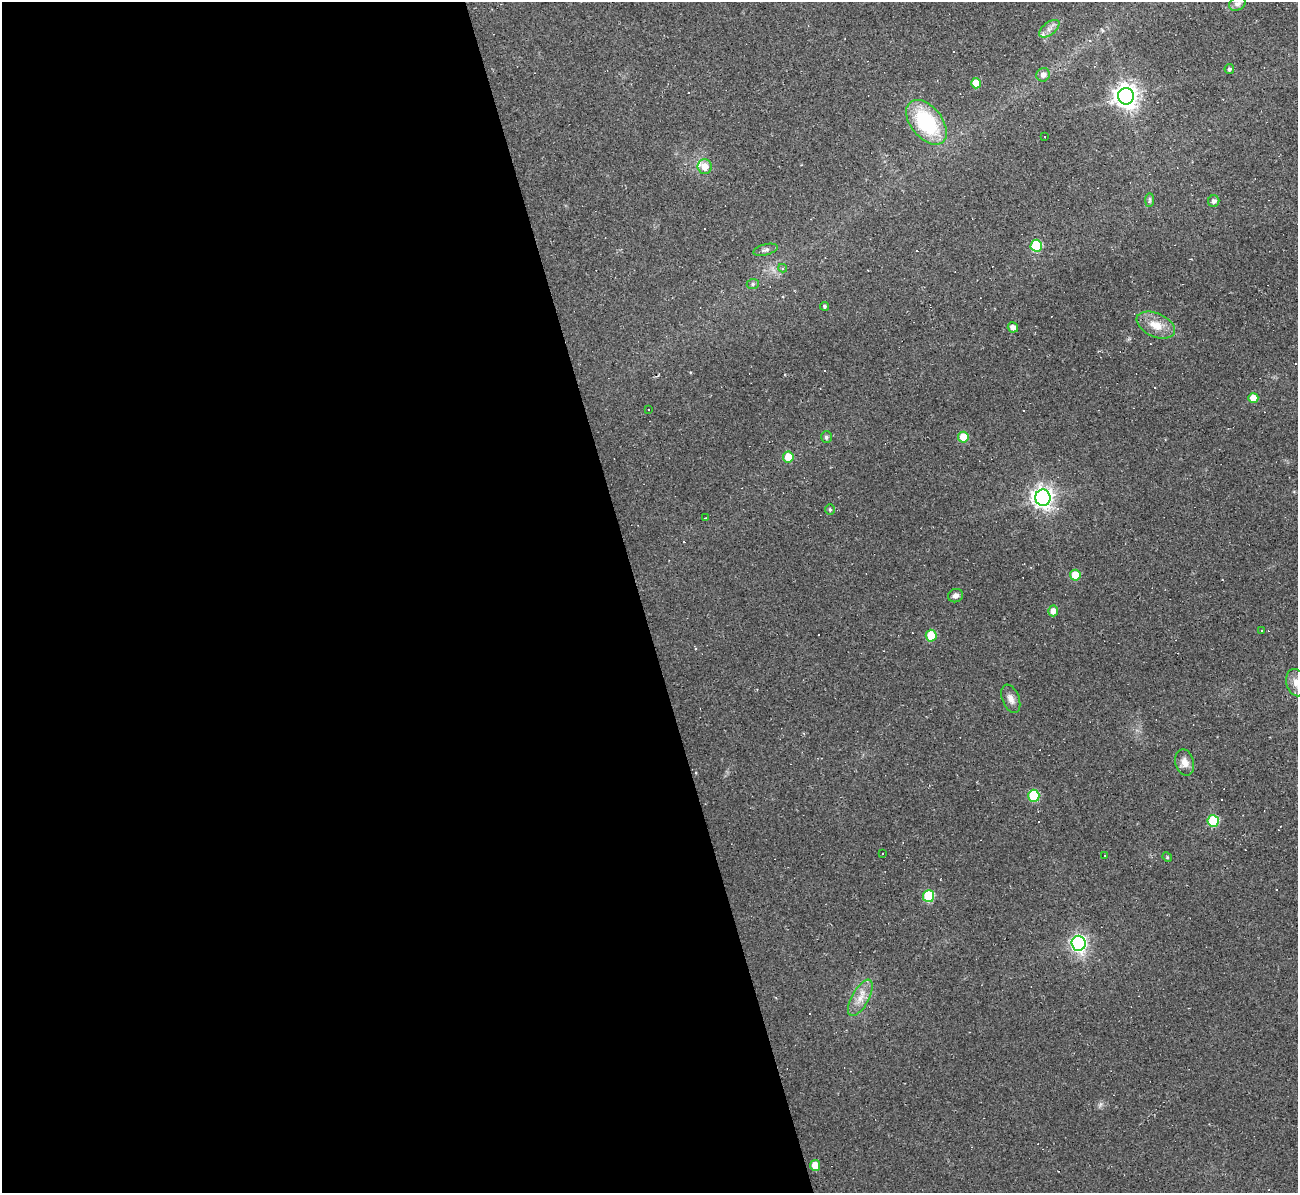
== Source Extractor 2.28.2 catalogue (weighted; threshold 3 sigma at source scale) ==
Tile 9 of 4 x 4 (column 1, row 3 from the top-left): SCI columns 1-1296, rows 1333-2523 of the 5185 x 5166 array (HDU 1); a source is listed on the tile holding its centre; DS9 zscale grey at full resolution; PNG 1300 x 1195 px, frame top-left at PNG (2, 2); each listed source drawn as its Kron ellipse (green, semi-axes under 4 px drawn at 4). Shown black and unused: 49% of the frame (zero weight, under 2 of 3 exposures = <1% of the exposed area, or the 3 px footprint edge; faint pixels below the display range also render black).
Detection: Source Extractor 2.28.2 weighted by HDU 2 'WHT'; one run over the whole footprint, this tile lists its part. Background 0.105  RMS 0.013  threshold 0.0569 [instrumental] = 3 sigma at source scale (4.5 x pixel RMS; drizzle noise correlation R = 1.50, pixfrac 1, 0.05/0.05 arcsec/px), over >= 5 px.
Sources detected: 65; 21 cosmic-ray / hot-pixel residue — neither listed nor drawn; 1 inside a brighter listed object's ellipse — not listed separately; the other 43 listed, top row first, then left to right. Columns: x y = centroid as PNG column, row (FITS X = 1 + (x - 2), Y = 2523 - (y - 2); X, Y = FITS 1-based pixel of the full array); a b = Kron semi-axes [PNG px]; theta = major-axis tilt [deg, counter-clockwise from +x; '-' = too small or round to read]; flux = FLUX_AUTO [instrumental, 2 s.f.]
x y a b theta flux
1237 4 9 6 28 5.6
1049 29 12 6 37 7.1
1229 69 5 5 - 2.8
1043 75 7 6 - 6.3
976 83 5 5 - 22
1126 96 8 8 - 1100
926 122 26 15 -51 100
1045 137 3 3 - 82
705 167 7 7 - 14
1150 200 7 4 89 2.3
1214 201 6 5 - 4.5
1036 246 6 5 - 63
765 250 12 5 14 4.1
783 268 4 3 - 2.7
753 284 6 5 - 2.3
824 306 4 4 - 2.1
1156 325 20 12 -24 20
1013 327 5 5 - 6.2
1253 398 5 5 - 16
648 410 3 2 - 0.91
826 437 6 5 - 3.5
963 437 5 5 - 28
788 457 6 5 - 23
1043 498 8 7 - 830
830 510 5 4 - 1.8
705 518 3 2 - 0.94
1075 575 5 5 - 28
956 596 7 6 - 4.9
1053 611 5 5 - 8.5
1262 630 3 2 - 1.6
931 636 6 5 - 40
1296 683 14 10 -76 11
1011 699 15 8 -68 7.8
1185 762 13 9 -75 10
1034 796 6 5 - 60
1213 821 6 5 - 70
882 853 2 2 - 1.1
1105 855 2 2 - 0.94
1167 857 5 4 - 1.3
929 896 6 5 - 66
1079 943 7 7 - 380
860 998 20 8 61 15
815 1165 5 5 - 17
Isophote crosses this tile's border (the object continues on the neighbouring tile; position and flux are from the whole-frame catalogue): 1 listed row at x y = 1296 683